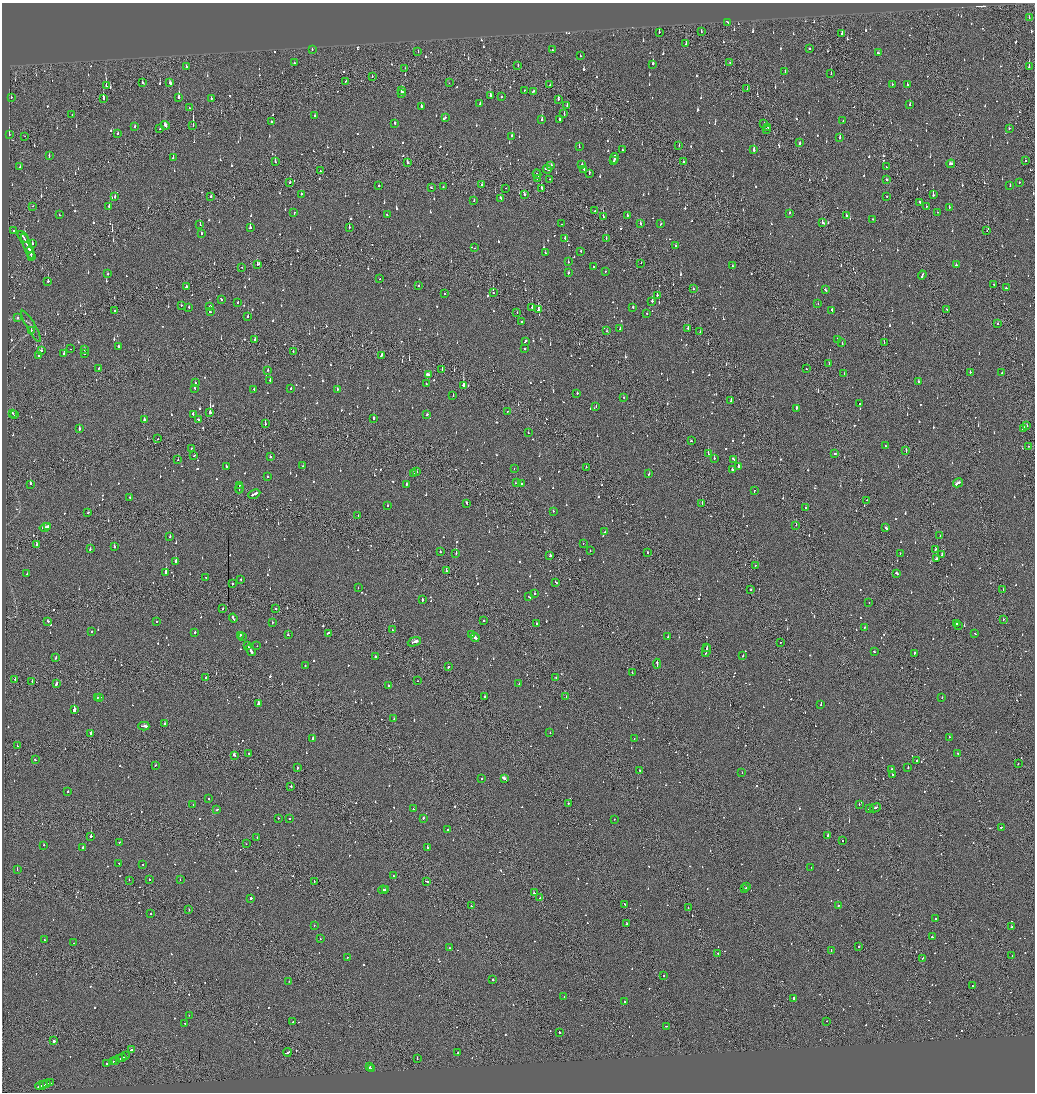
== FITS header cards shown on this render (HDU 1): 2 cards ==
NAXIS1  =                 2065
NAXIS2  =                 2180

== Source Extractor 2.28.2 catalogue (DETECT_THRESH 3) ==
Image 2065 x 2180 px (HDU 1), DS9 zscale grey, zoomed out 1/2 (1 PNG px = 2 x 2 image px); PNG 1037 x 1094 px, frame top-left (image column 1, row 2179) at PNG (2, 3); each listed source drawn as its Kron ellipse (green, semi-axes under 4 px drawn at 4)
Background -0.111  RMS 0.094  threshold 0.283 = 3 sigma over >= 5 px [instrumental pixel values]
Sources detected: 1534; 123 cannot appear on this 1/2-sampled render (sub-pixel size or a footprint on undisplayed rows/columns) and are neither listed nor drawn; of the other 1411, the 500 brightest by FLUX_AUTO listed and drawn (911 fainter detections omitted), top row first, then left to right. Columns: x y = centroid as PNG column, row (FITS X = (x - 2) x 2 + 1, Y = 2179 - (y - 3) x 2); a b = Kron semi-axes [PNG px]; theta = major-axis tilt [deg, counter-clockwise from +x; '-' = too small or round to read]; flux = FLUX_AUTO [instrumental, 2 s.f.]
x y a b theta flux
1029 18 3 2 - 98
728 23 3 2 - 150
659 32 3 2 - 110
701 32 2 2 - 63
842 34 3 2 - 110
686 44 3 2 - 97
312 49 2 2 - 180
809 49 2 2 - 78
552 50 2 2 - 130
418 52 3 1 - 70
878 53 3 2 - 67
580 56 2 2 - 89
730 62 2 1 - 70
294 63 2 2 - 90
653 64 3 2 - 120
518 65 2 2 - 59
186 67 3 2 - 63
1029 67 4 2 - 160
405 68 2 1 - 56
785 71 2 2 - 58
831 74 2 1 - 67
372 76 2 2 - 82
346 81 2 1 - 97
143 83 3 2 - 88
170 83 3 2 - 170
449 83 2 1 - 54
550 84 2 1 - 55
892 84 2 2 - 69
907 85 2 2 - 110
106 86 3 2 - 160
747 89 2 1 - 77
524 90 2 1 - 57
401 91 2 2 - 71
533 91 2 2 - 130
402 94 3 2 - 200
490 95 4 2 - 190
11 97 2 2 - 72
179 97 3 2 - 370
501 97 2 2 - 81
103 98 3 2 - 270
211 98 2 2 - 68
558 99 2 2 - 72
480 103 3 2 - 120
567 105 2 1 - 200
910 105 2 2 - 110
421 107 3 2 - 260
189 108 2 2 - 79
564 114 2 2 - 85
72 115 2 1 - 67
315 115 2 2 - 81
445 117 2 2 - 69
560 119 3 2 - 89
542 120 3 2 - 250
843 120 2 2 - 120
271 121 2 2 - 70
395 123 2 2 - 99
764 124 2 2 - 53
165 125 4 3 - 200
193 125 2 1 - 120
135 126 2 2 - 99
768 127 2 2 - 83
1009 128 2 2 - 84
160 129 2 2 - 92
766 129 3 2 - 230
9 134 2 1 - 61
118 134 2 2 - 77
25 136 2 1 - 170
512 136 2 2 - 340
840 138 3 2 - 160
800 143 3 2 - 110
679 145 2 2 - 88
579 147 2 2 - 120
622 150 2 2 - 60
754 150 3 2 - 300
49 156 3 2 - 80
173 157 3 2 - 100
614 158 5 2 - 310
614 161 3 2 - 160
1026 161 2 2 - 69
275 162 2 1 - 66
407 162 2 2 - 110
683 162 2 2 - 110
582 164 3 2 - 57
951 164 4 2 - 140
551 165 3 2 - 75
20 167 2 2 - 86
886 167 2 2 - 53
547 169 5 2 - 270
584 169 2 2 - 82
320 171 2 2 - 55
589 173 3 2 - 180
537 174 4 2 - 160
537 178 2 1 - 64
549 179 2 2 - 90
887 180 2 2 - 62
290 182 2 2 - 740
1019 182 2 2 - 300
481 185 2 2 - 55
378 186 2 2 - 460
1010 186 2 2 - 60
431 187 3 2 - 73
443 187 2 2 - 68
506 188 2 1 - 54
541 188 3 2 - 310
301 194 2 2 - 95
524 194 3 2 - 68
933 195 2 2 - 190
886 196 2 2 - 240
115 197 2 2 - 66
211 197 2 1 - 300
500 198 3 2 - 89
474 201 2 2 - 76
920 202 2 2 - 760
33 206 2 2 - 58
109 206 2 2 - 110
926 206 2 1 - 140
949 207 2 2 - 58
595 211 2 2 - 230
937 212 2 1 - 58
294 213 3 2 - 72
789 213 2 2 - 130
59 215 2 2 - 100
387 215 2 2 - 73
627 215 2 2 - 78
847 216 2 2 - 79
603 217 2 1 - 83
873 219 2 2 - 86
640 223 2 2 - 82
823 223 3 2 - 110
200 224 2 2 - 97
561 224 2 1 - 250
660 224 3 2 - 70
349 227 2 2 - 78
250 228 2 2 - 370
987 230 3 2 - 94
14 231 2 2 - 740
201 234 2 2 - 82
23 237 7 2 -47 320
565 238 3 2 - 95
606 238 2 1 - 79
32 243 3 2 - 87
27 244 10 2 -65 550
676 245 2 2 - 61
475 248 2 2 - 53
580 251 2 2 - 60
30 252 6 2 -72 460
545 253 2 2 - 60
32 257 2 1 - 170
568 262 2 2 - 100
641 263 2 1 - 130
258 264 3 2 - 130
956 265 2 1 - 560
732 266 2 2 - 120
242 267 2 1 - 67
593 267 2 2 - 52
605 271 2 1 - 97
568 273 2 2 - 58
108 274 2 2 - 61
922 275 4 1 - 200
380 278 2 2 - 52
48 281 2 2 - 490
994 284 2 2 - 130
419 285 2 2 - 64
186 286 2 2 - 75
1006 288 3 1 - 88
693 289 2 2 - 60
825 290 3 2 - 79
493 293 2 2 - 58
444 294 2 2 - 79
657 295 2 2 - 140
221 299 3 2 - 140
652 301 2 2 - 200
238 302 2 2 - 57
818 303 2 1 - 130
181 305 2 1 - 52
189 307 2 2 - 55
210 307 2 2 - 340
532 307 2 2 - 310
633 307 2 2 - 380
947 309 2 1 - 83
538 310 3 2 - 330
832 310 3 2 - 100
115 311 2 2 - 53
210 312 2 2 - 87
517 313 2 1 - 84
647 313 2 2 - 56
248 316 2 2 - 140
18 318 2 2 - 160
522 321 2 2 - 120
997 323 2 2 - 69
31 326 18 3 -60 53
620 328 3 2 - 75
688 328 2 1 - 96
31 330 2 2 - 52
607 331 2 2 - 52
700 332 2 1 - 120
837 339 2 2 - 83
255 340 3 2 - 98
525 341 3 2 - 96
842 343 3 2 - 110
884 343 2 1 - 63
118 347 3 2 - 86
70 349 2 1 - 74
524 349 2 2 - 72
84 350 2 2 - 110
41 351 3 3 - 75
293 352 2 2 - 100
64 354 2 2 - 180
84 354 2 2 - 53
39 355 3 2 - 170
381 355 3 2 - 130
829 364 2 2 - 54
99 368 3 2 - 75
806 369 2 2 - 57
268 370 2 2 - 110
442 370 2 1 - 140
970 372 2 2 - 110
844 373 2 2 - 66
1002 373 2 2 - 63
429 375 4 2 - 350
270 380 2 2 - 200
918 381 2 2 - 87
195 383 2 2 - 100
426 384 2 1 - 68
463 385 2 2 - 480
194 388 4 2 - 110
291 388 2 2 - 68
254 389 2 2 - 52
337 389 2 2 - 270
577 393 2 2 - 72
453 396 2 1 - 65
623 397 2 2 - 59
731 401 2 2 - 360
860 403 2 2 - 85
596 406 2 2 - 52
796 408 2 2 - 140
508 411 2 2 - 67
210 412 3 2 - 1900
12 413 3 2 - 130
15 415 2 1 - 56
193 415 3 2 - 370
427 415 3 2 - 76
373 418 2 2 - 160
144 419 2 2 - 320
198 419 2 2 - 84
265 424 2 2 - 140
1027 426 2 2 - 220
79 429 3 2 - 160
1023 429 4 2 - 210
528 433 2 2 - 66
158 439 2 1 - 92
691 441 2 2 - 57
885 446 2 2 - 70
1028 446 2 2 - 100
191 449 2 2 - 63
906 450 3 1 - 82
708 454 2 1 - 210
834 454 2 2 - 68
194 455 2 1 - 55
270 457 2 2 - 89
714 458 3 2 - 97
178 460 2 1 - 73
734 460 4 2 - 200
226 466 2 2 - 68
303 466 2 2 - 79
738 466 2 2 - 5000
586 467 2 2 - 72
514 469 2 2 - 75
732 470 2 2 - 130
417 471 2 2 - 62
413 473 2 2 - 98
649 473 3 2 - 120
267 477 2 2 - 70
516 483 2 1 - 62
958 483 5 2 - 170
30 484 2 2 - 180
406 484 2 2 - 130
521 484 2 2 - 87
239 485 3 1 - 110
239 488 5 2 - 150
754 491 2 2 - 63
254 494 6 2 26 270
130 498 2 2 - 61
867 500 2 2 - 57
467 503 4 2 - 130
702 503 2 1 - 82
388 506 2 2 - 200
806 508 2 1 - 110
553 511 2 2 - 59
88 513 2 2 - 52
358 515 2 2 - 57
796 525 2 1 - 140
45 527 5 2 - 270
48 527 2 2 - 110
886 528 3 2 - 110
605 532 2 2 - 52
170 536 2 2 - 110
940 536 2 1 - 61
583 543 2 1 - 78
37 545 2 2 - 150
114 547 2 2 - 150
90 549 2 2 - 91
590 550 2 2 - 110
935 550 3 2 - 120
440 552 2 2 - 69
647 552 2 1 - 170
456 553 2 2 - 290
900 553 2 2 - 77
942 555 3 2 - 190
550 556 2 2 - 570
936 558 3 2 - 120
176 561 3 2 - 200
755 565 2 2 - 58
446 571 2 2 - 96
166 572 2 2 - 500
897 573 3 2 - 100
27 574 2 2 - 75
206 577 2 2 - 84
241 579 2 2 - 80
556 582 3 2 - 97
232 584 2 2 - 74
358 587 2 2 - 120
751 590 2 2 - 54
1003 590 2 2 - 55
534 593 2 2 - 140
528 597 3 1 - 320
422 600 2 2 - 100
869 602 2 2 - 68
223 609 2 2 - 52
276 609 2 2 - 130
233 618 4 2 - 230
1003 620 2 2 - 55
48 621 2 2 - 65
484 621 2 2 - 52
156 622 2 2 - 75
272 623 2 2 - 80
536 624 2 2 - 68
957 624 2 2 - 55
958 625 2 1 - 72
865 627 2 2 - 54
392 630 2 2 - 68
91 632 2 2 - 100
195 632 2 2 - 88
328 633 3 2 - 130
472 634 3 2 - 120
975 634 2 2 - 54
240 635 3 2 - 160
288 635 2 2 - 210
242 636 2 2 - 220
475 637 5 2 - 370
668 637 2 2 - 140
414 642 7 2 20 270
780 642 2 1 - 55
248 646 4 1 - 130
257 646 2 1 - 57
707 648 2 1 - 170
251 650 6 2 -56 320
706 651 6 1 79 290
874 652 3 2 - 72
914 653 3 2 - 230
743 656 2 2 - 68
375 657 3 2 - 98
56 658 2 2 - 120
657 664 5 2 - 170
305 665 2 2 - 53
448 667 2 2 - 530
632 673 2 2 - 75
556 677 2 1 - 54
206 678 2 2 - 300
15 679 2 2 - 66
32 681 2 1 - 58
417 681 2 1 - 59
56 683 4 2 - 220
519 684 2 1 - 59
388 685 3 2 - 74
100 697 2 2 - 110
484 697 2 2 - 260
566 697 2 1 - 53
942 697 2 2 - 58
97 698 3 1 - 220
258 704 2 2 - 470
821 705 2 2 - 71
74 709 3 2 - 2900
394 719 2 2 - 83
165 724 2 2 - 180
144 726 5 2 - 190
91 733 2 2 - 380
550 733 2 2 - 56
949 737 2 2 - 120
313 738 2 2 - 210
634 738 2 2 - 53
17 746 2 1 - 65
249 753 2 1 - 290
958 753 2 2 - 62
234 755 2 2 - 380
35 760 2 2 - 120
917 760 2 2 - 140
1018 763 2 1 - 62
155 765 2 2 - 73
908 767 2 2 - 130
297 768 2 2 - 110
892 769 2 2 - 110
639 770 2 2 - 89
742 772 2 2 - 200
892 775 2 2 - 120
482 778 2 2 - 59
504 778 4 2 - 1200
291 786 2 1 - 370
68 791 2 2 - 61
209 799 2 2 - 66
568 803 2 2 - 95
193 804 2 2 - 89
859 804 2 2 - 71
875 808 6 2 25 160
413 809 2 2 - 71
869 809 3 2 - 150
217 810 3 2 - 77
278 818 2 2 - 60
423 818 2 2 - 230
289 819 2 2 - 57
614 819 2 2 - 73
1001 827 2 2 - 250
447 830 2 2 - 61
828 835 2 2 - 320
91 836 2 2 - 1400
257 837 2 2 - 55
842 841 2 1 - 64
119 842 2 1 - 85
246 844 2 1 - 53
44 845 2 2 - 88
83 847 3 2 - 89
427 848 3 2 - 490
119 863 2 2 - 80
142 864 2 2 - 60
811 867 2 1 - 67
17 870 2 2 - 150
394 876 2 2 - 56
149 879 2 2 - 94
129 880 2 1 - 66
180 880 2 1 - 160
314 881 2 1 - 55
427 881 3 2 - 130
747 887 3 2 - 130
386 889 2 2 - 63
744 889 4 1 - 130
383 890 5 2 - 160
534 893 3 2 - 65
251 898 2 2 - 370
540 898 2 1 - 65
624 905 3 1 - 100
471 906 2 2 - 63
838 906 2 2 - 65
688 907 2 1 - 56
189 910 2 1 - 78
151 914 2 2 - 110
936 919 2 2 - 91
626 924 3 1 - 70
314 926 2 2 - 86
1012 927 2 2 - 93
932 937 2 2 - 100
320 938 2 2 - 210
44 940 2 1 - 89
74 943 2 2 - 65
859 946 2 2 - 130
449 948 2 2 - 74
831 950 2 2 - 92
718 953 2 2 - 220
1012 955 2 1 - 81
348 957 2 1 - 54
922 958 3 1 - 110
663 976 2 1 - 71
493 980 2 2 - 170
289 981 2 1 - 58
972 986 2 2 - 55
564 996 2 2 - 260
793 999 3 2 - 220
624 1001 2 2 - 150
189 1015 2 1 - 52
826 1021 2 1 - 59
293 1022 2 2 - 150
184 1023 2 2 - 92
666 1026 2 1 - 68
559 1032 2 2 - 92
54 1041 2 2 - 400
131 1050 2 2 - 1000
287 1052 4 2 - 140
458 1053 2 2 - 110
125 1056 3 2 - 52
122 1058 4 1 - 150
417 1058 3 1 - 58
120 1059 3 2 - 130
115 1060 4 2 - 200
113 1061 3 1 - 110
107 1064 2 2 - 91
369 1067 3 2 - 410
372 1068 2 2 - 220
51 1083 2 1 - 74
47 1084 4 1 - 170
41 1085 6 2 20 390
43 1085 2 2 - 130
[911 fainter detections neither listed nor drawn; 123 sub-pixel or undisplayed-footprint detections neither listed nor drawn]